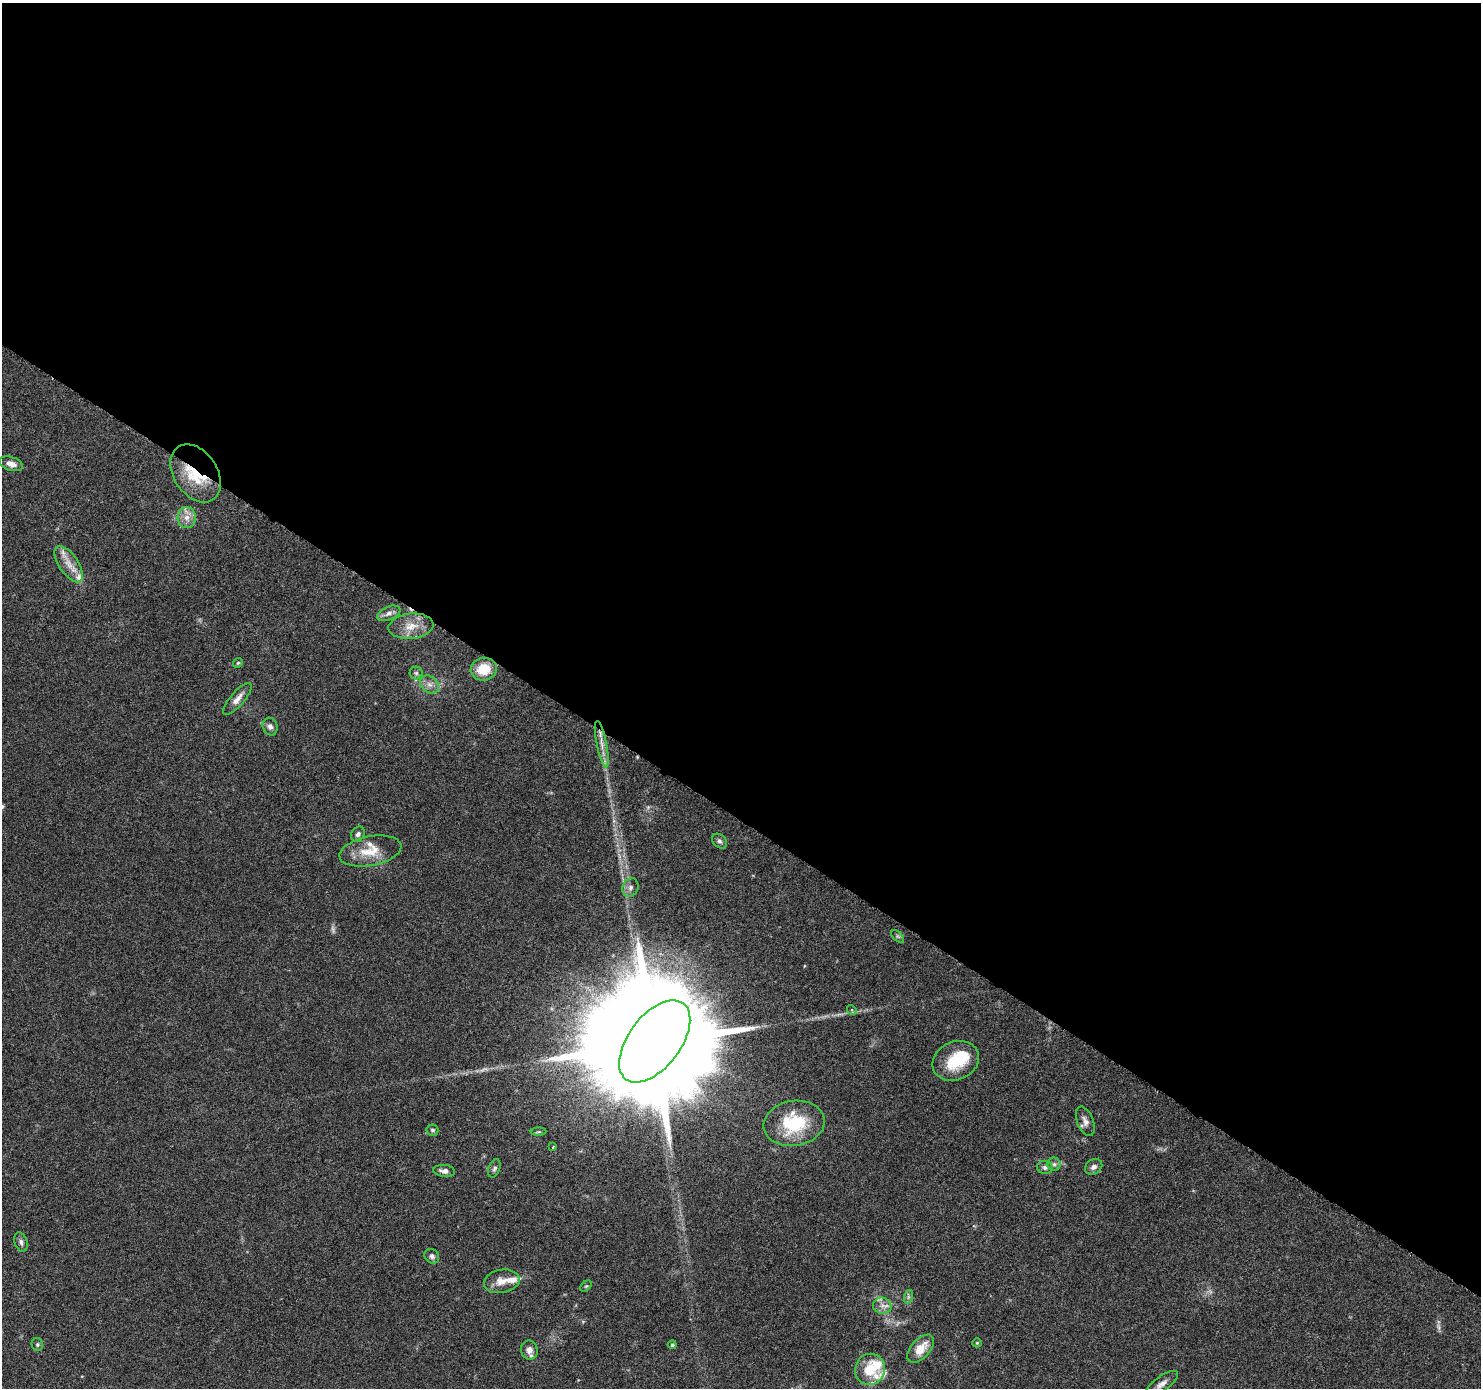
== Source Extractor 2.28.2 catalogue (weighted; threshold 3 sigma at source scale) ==
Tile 3 of 4 x 4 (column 3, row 1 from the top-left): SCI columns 2974-4452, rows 4417-5802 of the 5937 x 5994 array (HDU 1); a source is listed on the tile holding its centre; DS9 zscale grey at full resolution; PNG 1483 x 1390 px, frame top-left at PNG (2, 3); each listed source drawn as its Kron ellipse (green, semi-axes under 4 px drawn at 4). Shown black and unused: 59% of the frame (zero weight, under 3 of 6 exposures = <1% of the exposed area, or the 3 px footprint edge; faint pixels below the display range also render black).
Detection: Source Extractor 2.28.2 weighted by HDU 2 'WHT'; one run over the whole footprint, this tile lists its part. Background 0.0521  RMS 0.0026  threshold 0.0105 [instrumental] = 3 sigma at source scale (4.09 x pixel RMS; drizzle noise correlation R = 1.36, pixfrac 0.8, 0.0396/0.0396 arcsec/px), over >= 5 px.
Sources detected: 57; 3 too faint to see at this stretch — neither listed nor drawn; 10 inside a brighter listed object's ellipse — not listed separately; the other 44 listed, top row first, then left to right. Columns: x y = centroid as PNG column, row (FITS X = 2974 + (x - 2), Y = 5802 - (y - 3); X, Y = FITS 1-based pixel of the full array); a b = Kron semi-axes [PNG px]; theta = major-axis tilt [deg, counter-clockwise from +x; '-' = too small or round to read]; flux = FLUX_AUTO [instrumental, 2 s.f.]
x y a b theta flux
11 464 12 7 -17 1.8
196 473 32 21 -57 11
187 518 10 9 - 1.9
69 564 21 9 -56 3
389 613 12 6 23 1.2
411 626 22 12 6 3.9
238 663 5 4 - 0.3
484 669 13 11 9 5.5
416 673 6 6 - 0.58
429 685 10 8 -43 1.4
237 699 20 7 49 1.8
270 726 9 7 -70 0.98
602 744 23 5 -79 2.1
358 834 8 6 55 0.83
719 841 8 6 -42 0.67
370 851 31 14 11 5.6
630 888 9 8 - 1.1
898 936 8 4 -44 0.44
852 1010 5 4 - 0.35
655 1041 48 26 53 13000
956 1061 24 19 24 8.6
1085 1121 15 8 -68 1.3
794 1123 31 22 9 13
432 1130 6 5 - 0.43
538 1132 8 4 1 0.37
553 1147 3 2 - 0.19
1054 1164 6 6 - 0.69
1045 1167 8 6 -16 0.71
1094 1167 9 7 32 1
494 1168 9 5 71 0.64
444 1171 11 6 -6 1.1
21 1242 10 6 -72 0.81
432 1256 8 6 -46 0.83
502 1281 18 11 10 2.9
586 1286 7 4 43 0.35
908 1297 7 4 72 0.45
882 1306 9 8 - 1.3
977 1343 5 4 - 0.27
37 1345 6 5 - 0.44
672 1345 4 4 - 0.46
921 1349 17 9 48 4
529 1350 9 8 - 1.6
870 1369 16 15 - 5.9
1161 1384 20 7 36 1.7
Overlapping masked pixels (flux is a lower limit): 1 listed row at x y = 196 473